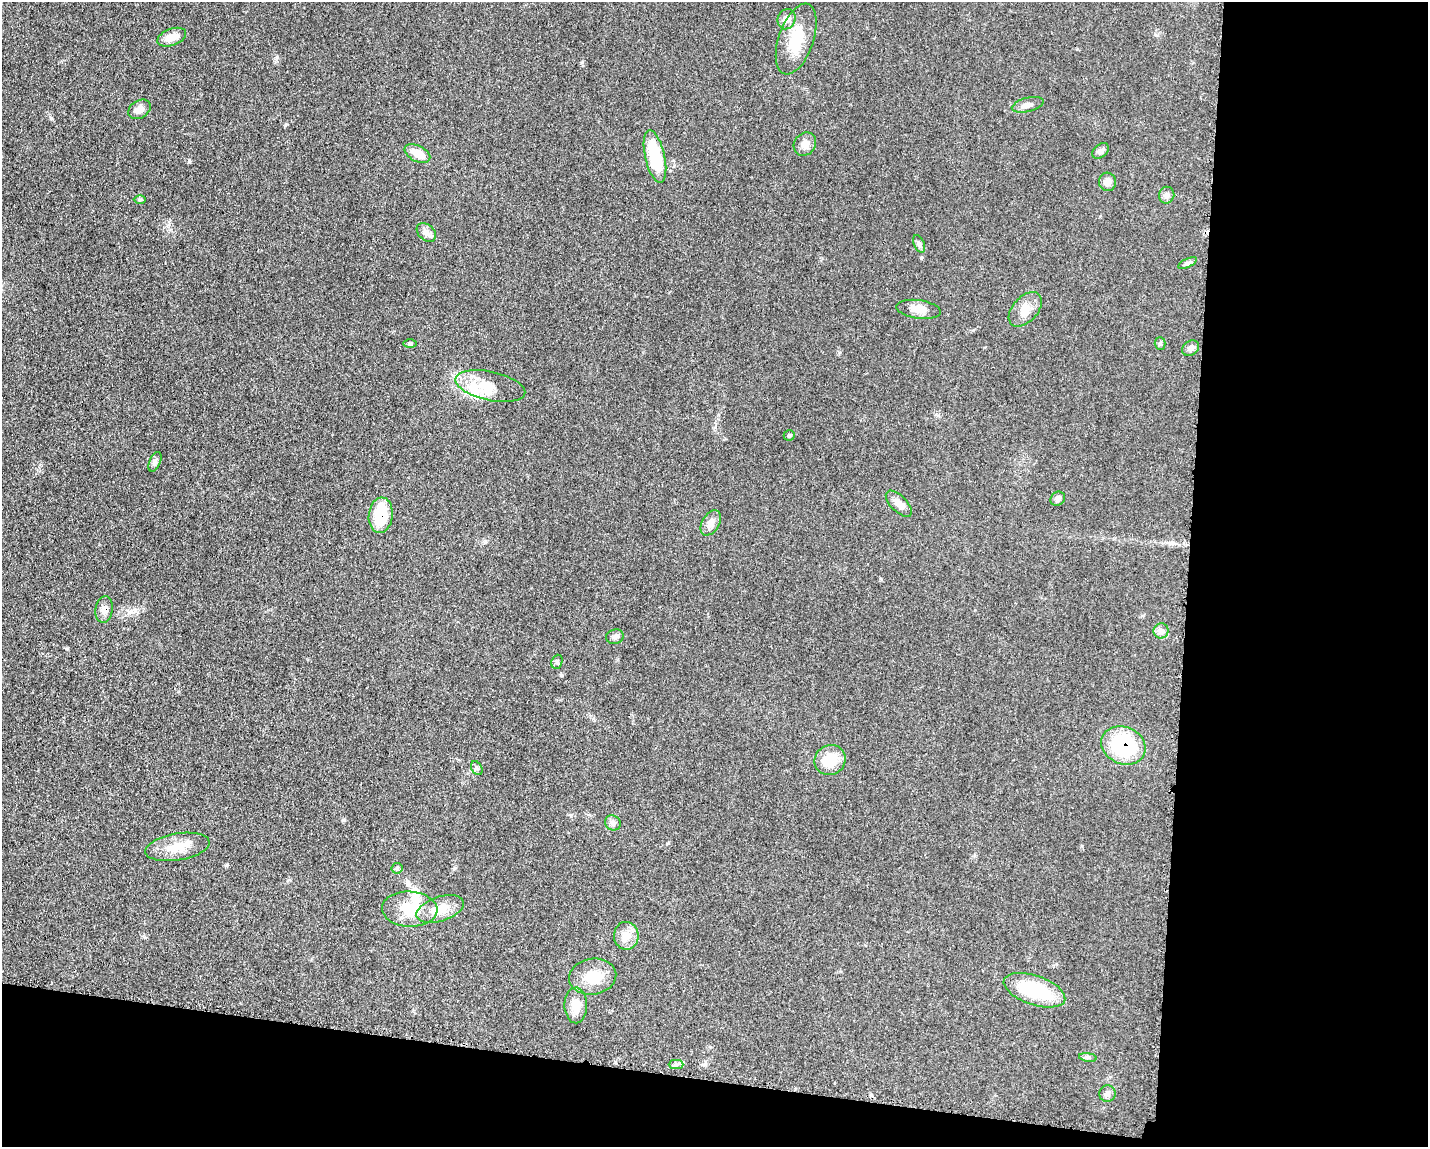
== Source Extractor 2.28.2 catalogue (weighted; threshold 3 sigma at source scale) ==
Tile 12 of 3 x 4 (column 3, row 4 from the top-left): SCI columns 3085-4510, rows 15-1159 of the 4682 x 4609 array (HDU 1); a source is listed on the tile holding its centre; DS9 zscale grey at full resolution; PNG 1430 x 1149 px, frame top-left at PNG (2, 2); each listed source drawn as its Kron ellipse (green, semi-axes under 4 px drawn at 4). Shown black and unused: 23% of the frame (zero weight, under 3 of 5 exposures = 4% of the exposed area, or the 3 px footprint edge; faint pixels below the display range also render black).
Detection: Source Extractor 2.28.2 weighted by HDU 2 'WHT'; one run over the whole footprint, this tile lists its part. Background 0.0609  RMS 0.0061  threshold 0.0274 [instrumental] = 3 sigma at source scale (4.5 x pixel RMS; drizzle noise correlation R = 1.50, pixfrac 1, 0.05/0.05 arcsec/px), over >= 5 px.
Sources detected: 48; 1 inside a brighter object's white glare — neither listed nor drawn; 1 inside a brighter listed object's ellipse — not listed separately; the other 46 listed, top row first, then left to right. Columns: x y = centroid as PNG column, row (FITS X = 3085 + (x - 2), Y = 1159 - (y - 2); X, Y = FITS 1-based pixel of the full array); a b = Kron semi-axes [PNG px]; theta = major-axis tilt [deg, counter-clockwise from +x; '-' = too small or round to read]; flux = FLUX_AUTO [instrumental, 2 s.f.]
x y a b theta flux
787 19 10 8 67 5
172 37 15 8 21 7
796 39 37 17 71 20
1028 105 16 7 14 3.6
139 109 12 9 32 4.1
805 144 12 10 52 4.1
1100 151 9 6 38 2.1
417 153 14 8 -27 7.7
655 156 27 10 -77 30
1107 182 9 8 - 4.2
1167 195 8 7 - 2.1
140 200 6 4 -1 0.83
426 232 11 7 -43 2.9
919 244 9 5 -65 1.5
1187 263 10 4 26 1.3
919 309 22 9 -8 6.1
1025 309 20 12 48 7.5
410 344 6 4 0 0.88
1160 344 6 5 - 1
1191 348 9 7 36 2.5
490 386 36 14 -12 15
789 435 6 5 - 0.99
155 462 10 5 66 1.7
1058 499 8 6 40 2.5
899 504 16 8 -45 4.8
381 515 18 12 84 20
711 523 14 8 58 3.8
104 609 13 8 81 4.2
1161 631 7 7 - 2.2
615 637 9 7 17 1.9
557 662 7 5 69 1.2
1123 745 23 18 -23 44
830 760 16 14 36 15
477 768 7 5 -59 1.2
613 823 8 7 - 2.7
177 847 32 13 10 12
397 868 6 5 - 0.95
410 909 28 17 -3 17
440 909 25 12 18 12
626 936 14 12 -87 6.2
593 977 24 18 9 14
1034 990 32 14 -19 38
576 1005 18 11 -89 8.1
1088 1057 9 4 -8 1.3
676 1064 7 4 0 1.5
1107 1094 8 8 - 2
Overlapping masked pixels (flux is a lower limit): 3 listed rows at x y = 381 515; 104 609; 1123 745
Unlisted compact peaks at least as high as the median listed source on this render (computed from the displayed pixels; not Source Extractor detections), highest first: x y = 189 161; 277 57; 921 258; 51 118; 285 125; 227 865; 582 62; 561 675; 343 820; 1082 846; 67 648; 131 612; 289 880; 485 541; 839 352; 454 868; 881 579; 571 815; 144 937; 1156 35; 668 843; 1077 49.